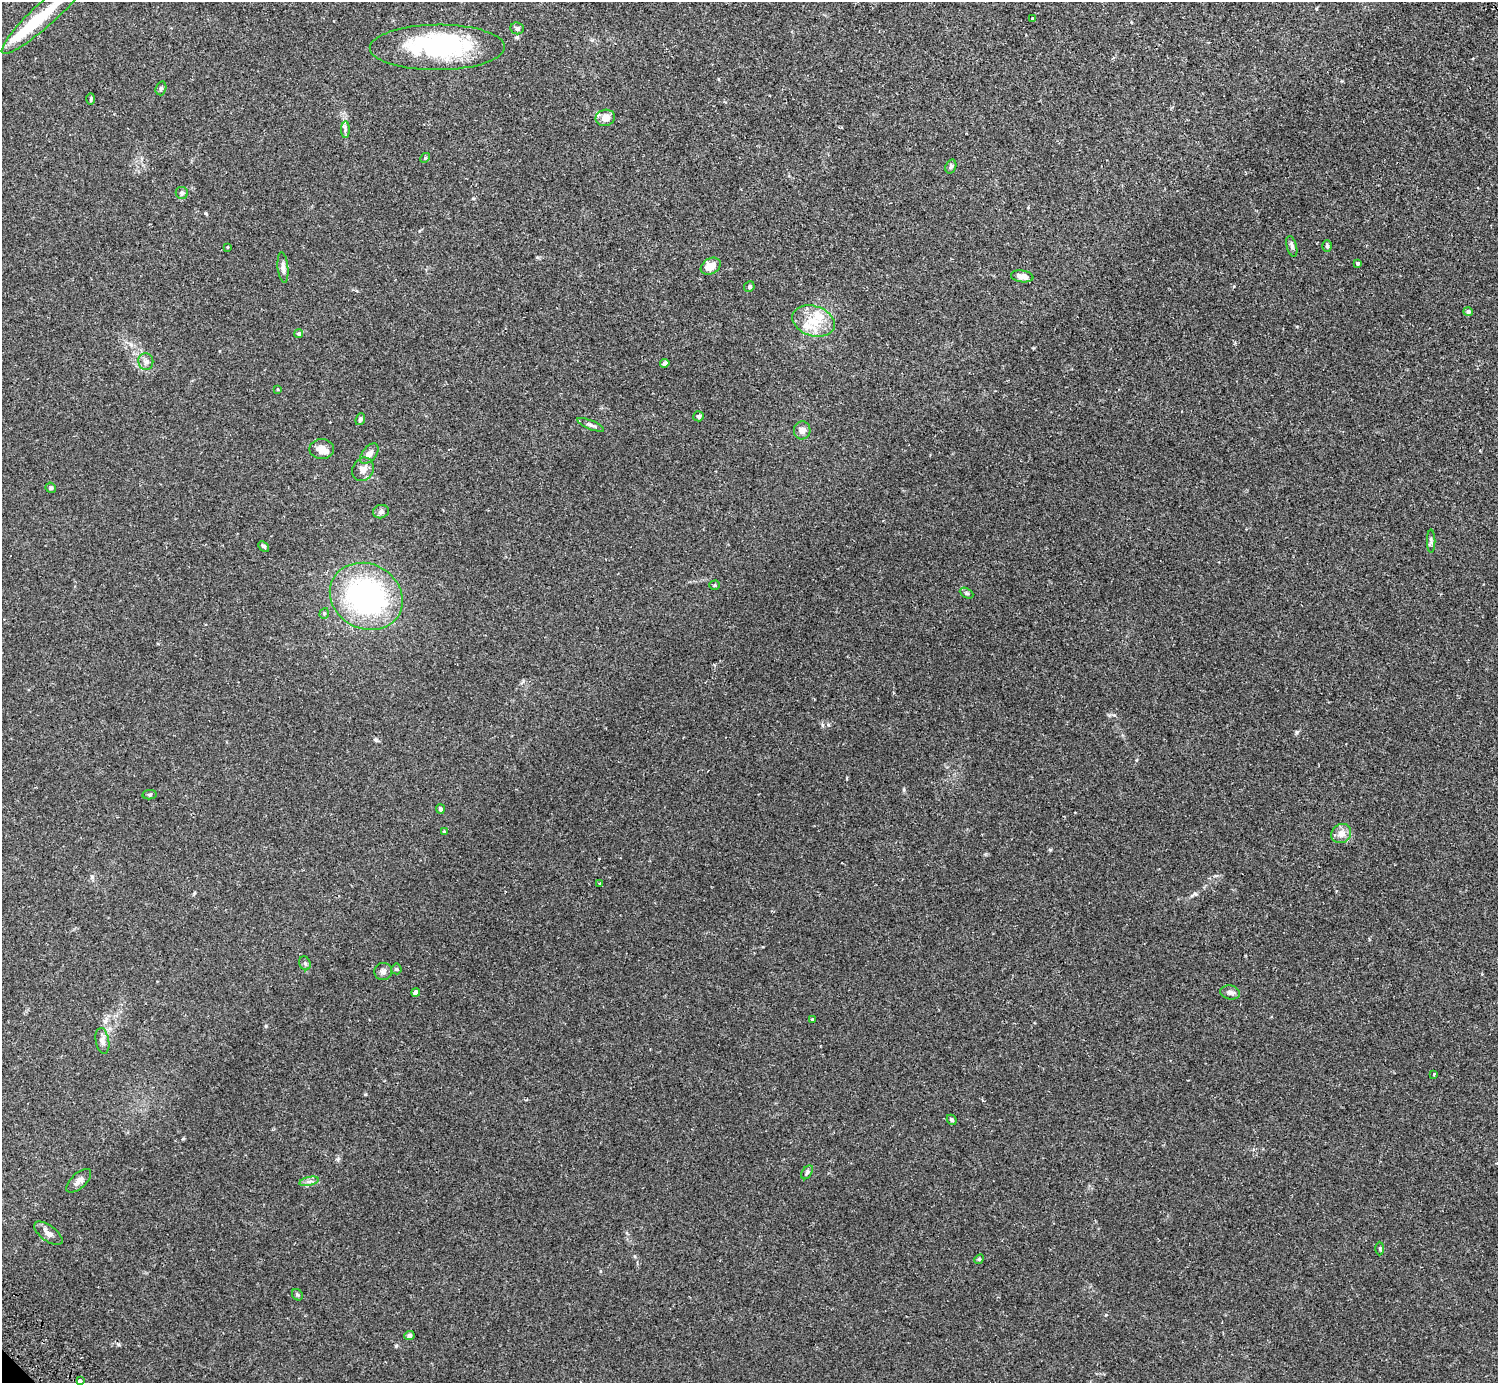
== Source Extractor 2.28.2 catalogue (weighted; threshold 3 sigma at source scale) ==
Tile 10 of 4 x 4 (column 2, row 3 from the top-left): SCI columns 1541-3036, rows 1583-2963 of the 6071 x 6068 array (HDU 1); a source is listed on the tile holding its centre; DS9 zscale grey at full resolution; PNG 1500 x 1385 px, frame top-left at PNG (2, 2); each listed source drawn as its Kron ellipse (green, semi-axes under 4 px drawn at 4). Shown black and unused: <1% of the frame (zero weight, under 2 of 3 exposures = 3% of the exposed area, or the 3 px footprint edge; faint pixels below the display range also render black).
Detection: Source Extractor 2.28.2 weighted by HDU 2 'WHT'; one run over the whole footprint, this tile lists its part. Background 0.0574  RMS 0.0053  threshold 0.0239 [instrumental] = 3 sigma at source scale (4.5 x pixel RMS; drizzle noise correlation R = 1.50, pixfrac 1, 0.05/0.05 arcsec/px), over >= 5 px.
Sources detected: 71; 3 inside a brighter object's white glare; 1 cosmic-ray / hot-pixel residue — neither listed nor drawn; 4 inside a brighter listed object's ellipse — not listed separately; the other 63 listed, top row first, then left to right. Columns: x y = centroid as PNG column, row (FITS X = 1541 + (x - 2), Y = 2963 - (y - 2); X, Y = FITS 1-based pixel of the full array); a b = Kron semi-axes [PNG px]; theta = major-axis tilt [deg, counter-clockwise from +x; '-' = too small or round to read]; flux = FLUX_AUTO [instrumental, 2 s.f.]
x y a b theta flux
46 13 59 11 42 19
1032 18 3 3 - 0.93
517 28 7 6 - 1.2
437 47 67 22 0 67
161 88 7 5 74 0.92
91 99 6 4 88 0.69
605 118 10 8 11 4.6
345 130 8 4 89 1.2
425 158 5 4 - 0.54
951 166 7 5 73 0.97
182 193 6 6 - 1.1
1292 246 10 5 -75 1.2
1327 246 6 4 -88 0.99
227 247 3 2 - 0.39
1358 263 3 3 - 1
711 266 11 7 31 5.6
283 268 15 5 -84 2.1
1022 276 11 6 -8 3.2
749 287 5 5 - 1
1468 312 5 4 - 1.3
813 321 22 15 -18 12
299 334 4 4 - 0.95
146 361 8 7 - 1.9
665 363 5 4 - 1.5
278 389 3 3 - 0.46
699 416 5 5 - 0.83
360 419 6 4 69 1.1
590 425 14 4 -22 1.5
802 430 9 8 - 2.6
322 449 12 10 0 4
369 454 12 7 51 2.9
363 469 12 10 60 3.6
51 488 5 5 - 0.86
381 512 8 6 16 1.6
1431 541 11 2 90 0.98
264 546 6 4 -44 0.86
715 585 5 4 - 0.75
967 593 7 4 -26 0.87
366 596 37 32 -29 100
324 613 5 4 - 0.71
149 795 7 4 7 0.82
440 809 5 4 - 1.1
444 832 3 3 - 0.55
1341 834 10 9 - 3.9
599 883 3 3 - 0.53
305 963 7 5 -67 1
396 969 5 5 - 0.68
383 971 9 8 - 2.1
1230 992 10 7 -12 1.7
416 993 4 4 - 3
812 1019 3 3 - 0.73
102 1041 13 6 -80 2.3
1434 1074 4 2 - 0.44
952 1120 5 4 - 1
807 1172 8 5 54 0.99
79 1181 15 7 42 2.6
309 1181 10 4 13 1.5
48 1233 17 7 -37 2.8
1380 1248 7 3 -90 0.65
979 1259 5 4 - 0.63
297 1295 6 5 - 0.81
409 1335 5 4 - 1.4
80 1381 4 3 - 3.4
Isophote crosses this tile's border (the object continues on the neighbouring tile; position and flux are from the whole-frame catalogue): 2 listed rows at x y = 46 13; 80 1381
Unlisted compact peaks at least as high as the median listed source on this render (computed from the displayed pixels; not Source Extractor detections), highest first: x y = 1297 732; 376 740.